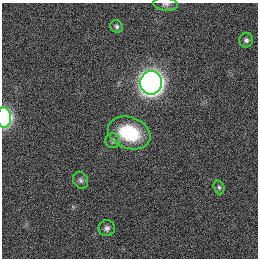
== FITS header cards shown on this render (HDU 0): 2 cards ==
NAXIS1  =                  256
NAXIS2  =                  256

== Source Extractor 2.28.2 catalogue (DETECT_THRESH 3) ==
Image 256 x 256 px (HDU 0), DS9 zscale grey, 1 PNG px = 1 image px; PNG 260 x 260 px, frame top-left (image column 1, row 256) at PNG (2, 3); each listed source drawn as its Kron ellipse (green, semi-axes under 4 px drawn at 4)
Background 1120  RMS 5.3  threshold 15.8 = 3 sigma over >= 5 px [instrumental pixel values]
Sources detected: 10; all 10 listed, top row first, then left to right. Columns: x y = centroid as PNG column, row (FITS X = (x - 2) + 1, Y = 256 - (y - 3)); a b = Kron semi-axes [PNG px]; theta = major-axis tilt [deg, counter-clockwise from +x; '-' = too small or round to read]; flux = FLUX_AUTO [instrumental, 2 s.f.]
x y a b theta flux
165 4 12 6 -8 1200
117 26 6 6 - 840
246 40 7 7 - 980
151 83 11 11 - 320000
4 117 10 7 -89 69000
129 133 22 15 -20 23000
113 141 7 7 - 1200
81 180 9 7 -60 1100
219 187 7 5 -72 780
107 228 8 8 - 1300
At the frame edge (FLAGS 8, measured only in part): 2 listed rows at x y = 165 4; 4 117